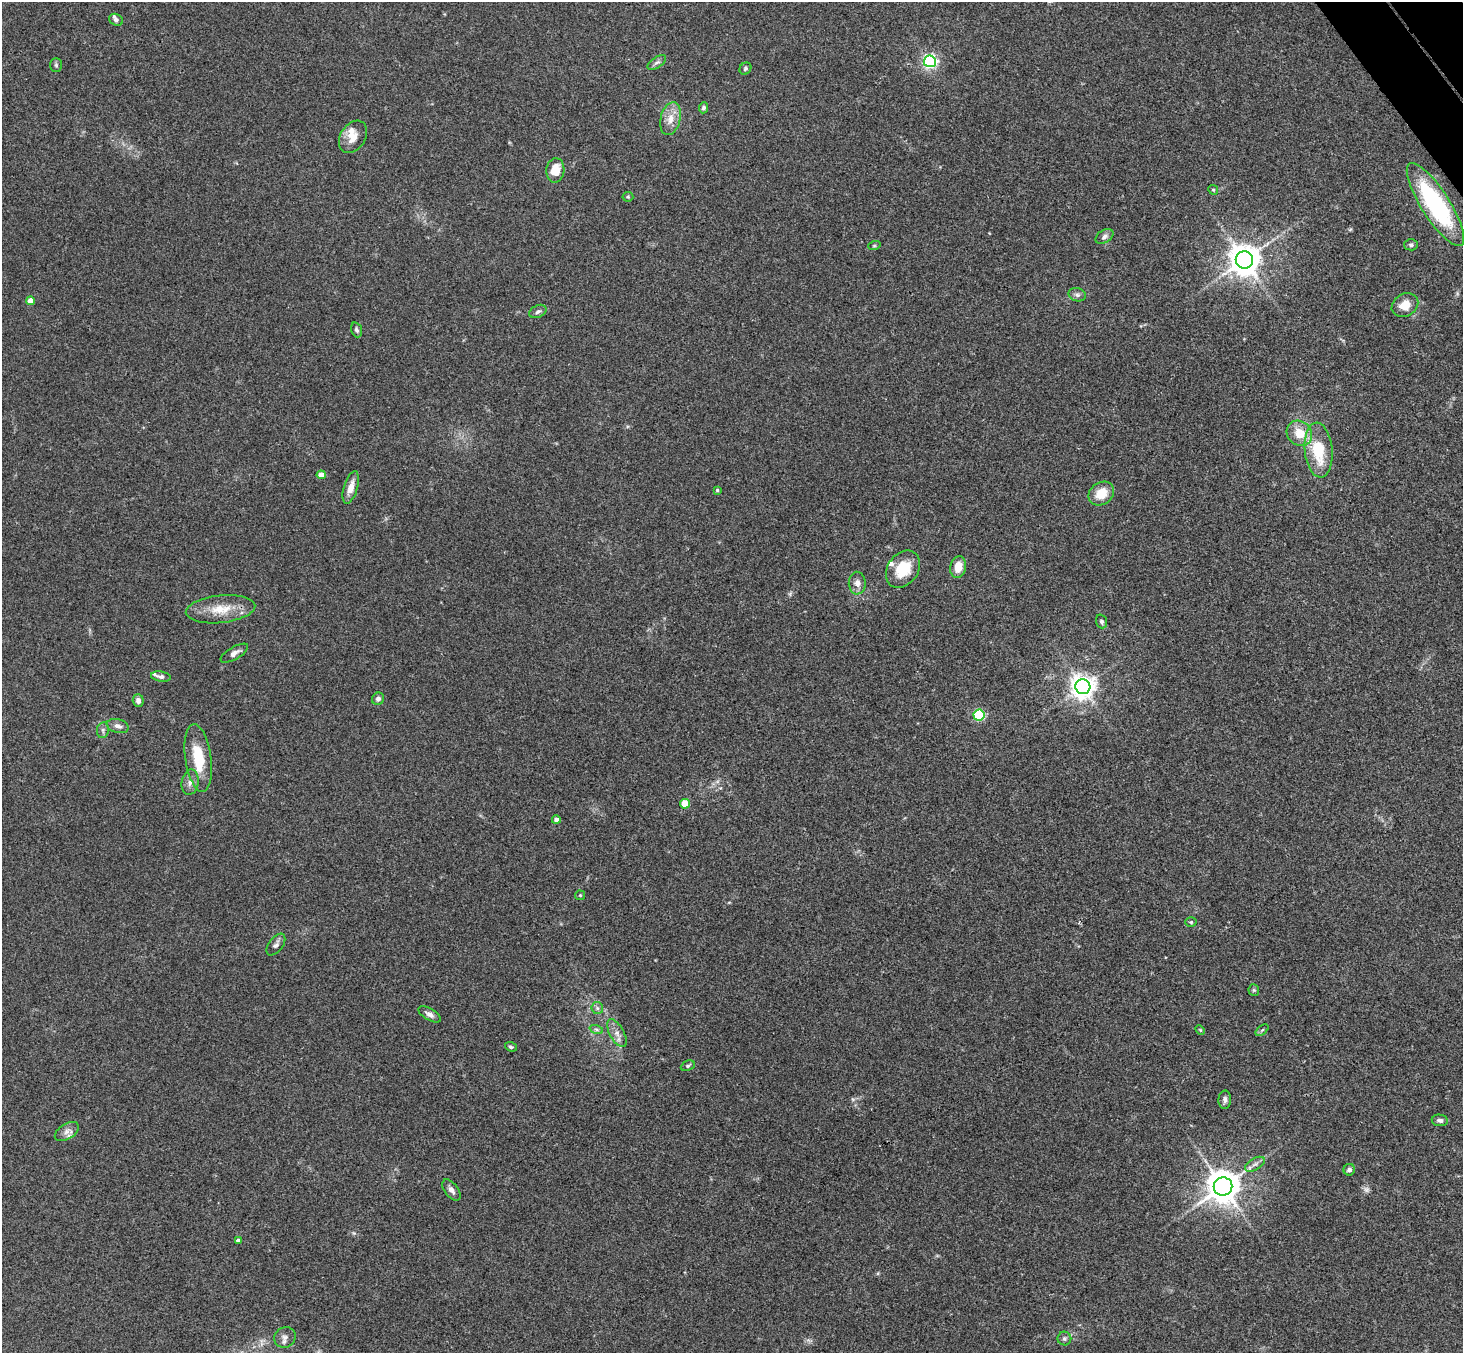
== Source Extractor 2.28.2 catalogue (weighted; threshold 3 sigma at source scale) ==
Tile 10 of 4 x 4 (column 2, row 3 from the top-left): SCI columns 1514-2974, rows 1682-3032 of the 5947 x 5928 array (HDU 1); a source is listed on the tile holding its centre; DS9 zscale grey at full resolution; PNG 1465 x 1355 px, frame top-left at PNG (2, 2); each listed source drawn as its Kron ellipse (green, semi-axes under 4 px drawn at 4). Shown black and unused: <1% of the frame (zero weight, under 3 of 4 exposures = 6% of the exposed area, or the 3 px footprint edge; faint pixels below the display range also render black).
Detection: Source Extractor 2.28.2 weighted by HDU 2 'WHT'; one run over the whole footprint, this tile lists its part. Background 0.201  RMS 0.0082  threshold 0.0371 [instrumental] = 3 sigma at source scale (4.5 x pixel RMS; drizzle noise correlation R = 1.50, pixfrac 1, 0.05/0.05 arcsec/px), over >= 5 px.
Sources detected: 71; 1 too faint to see at this stretch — neither listed nor drawn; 4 inside a brighter listed object's ellipse — not listed separately; the other 66 listed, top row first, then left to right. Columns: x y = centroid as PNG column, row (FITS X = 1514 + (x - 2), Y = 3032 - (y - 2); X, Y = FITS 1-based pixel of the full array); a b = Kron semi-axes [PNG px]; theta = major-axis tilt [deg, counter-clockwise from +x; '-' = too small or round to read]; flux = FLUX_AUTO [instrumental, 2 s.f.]
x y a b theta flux
116 20 7 5 -29 2.3
930 61 6 6 - 200
657 62 10 5 32 2.4
56 65 7 5 -88 1.6
745 69 6 5 - 1.5
703 108 5 4 - 2
670 119 17 10 77 9.6
353 137 17 12 58 9.9
555 170 12 9 86 15
1213 190 5 4 - 1.1
628 197 5 5 - 1
1435 204 48 14 -58 100
1105 236 10 6 31 2.8
1411 245 6 6 - 2.1
874 246 6 4 18 1.1
1244 260 8 8 - 1500
1077 295 9 6 -17 2.7
30 301 4 4 - 6.5
1405 305 14 11 33 11
538 311 9 6 26 2.4
357 330 7 5 -69 2.1
1299 433 13 12 - 16
1319 450 27 14 -85 36
321 475 4 4 - 7.9
351 487 17 7 73 7.6
717 490 3 3 - 0.98
1101 494 14 11 33 15
958 567 11 8 79 11
903 569 20 15 53 23
857 583 11 8 -88 4.7
221 609 35 13 6 20
1102 621 7 5 -69 2
234 653 15 6 30 4.4
161 677 10 5 -9 2.6
1083 687 7 7 - 750
378 699 6 5 - 2.9
138 700 6 5 - 3.4
979 715 5 5 - 86
118 726 11 7 -16 4
103 730 8 6 81 2.2
198 758 34 13 -82 30
190 782 13 8 79 5
685 804 5 5 - 22
556 820 4 4 - 3
580 895 5 4 - 0.94
1191 922 5 4 - 1.2
276 945 12 7 53 3.2
1254 990 6 5 - 1.3
597 1008 6 5 - 1.7
429 1014 12 5 -30 3.4
596 1029 7 4 -19 1.5
1200 1030 6 3 -45 0.79
1262 1030 7 4 37 1.3
617 1033 15 7 -61 5.9
511 1047 6 4 -20 1.5
688 1066 7 5 25 1.5
1225 1100 9 6 88 2.8
1440 1120 8 5 -7 2.6
67 1131 13 7 33 4.7
1255 1164 11 5 30 3.4
1349 1170 6 5 - 2.6
1223 1187 9 9 - 1700
451 1190 12 7 -52 4
238 1241 4 3 - 2.6
285 1337 11 10 - 3.9
1064 1339 7 7 - 2
Overlapping masked pixels (flux is a lower limit): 1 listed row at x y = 1435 204